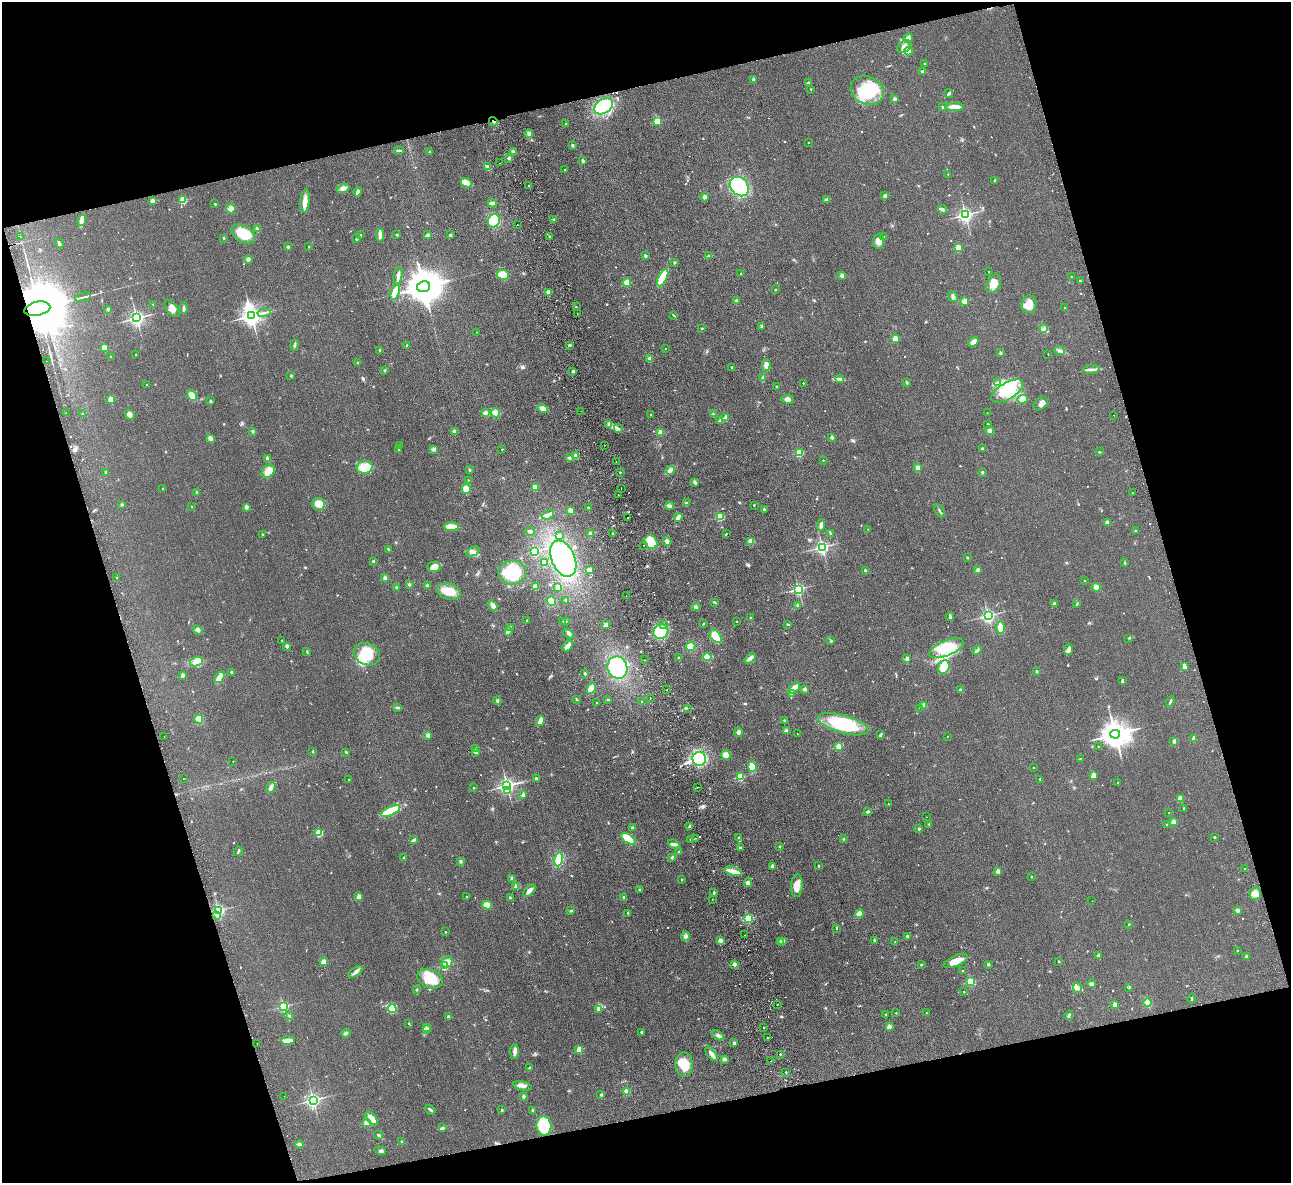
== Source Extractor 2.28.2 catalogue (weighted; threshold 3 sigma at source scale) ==
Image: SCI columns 56-5209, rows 285-5006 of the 5266 x 5170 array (HDU 1 of 3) = the unmasked area's bounding box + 8 px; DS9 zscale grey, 4 x 4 block average (1 PNG px = mean of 4 x 4 image px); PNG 1293 x 1185 px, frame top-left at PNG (2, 2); each listed source drawn as its Kron ellipse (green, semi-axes under 4 px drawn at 4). Shown black and unused: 32% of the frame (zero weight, under 2 of 3 exposures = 3% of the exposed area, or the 3 px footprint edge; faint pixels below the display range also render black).
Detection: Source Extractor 2.28.2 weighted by HDU 2 'WHT'. Background 0.0851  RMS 0.0094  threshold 0.0421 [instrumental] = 3 sigma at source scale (4.5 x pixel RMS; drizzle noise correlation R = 1.50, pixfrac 1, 0.05/0.05 arcsec/px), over >= 5 px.
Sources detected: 808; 1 too faint to see at this stretch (4 x 4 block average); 8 inside a brighter object's white glare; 26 cosmic-ray / hot-pixel residue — neither listed nor drawn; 7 coinciding with a brighter row at this scale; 17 inside a brighter listed object's ellipse — not listed separately; of the other 749, all 500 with FLUX_AUTO >= 2.87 (the completeness limit of this list) listed and drawn (249 fainter detections not listed), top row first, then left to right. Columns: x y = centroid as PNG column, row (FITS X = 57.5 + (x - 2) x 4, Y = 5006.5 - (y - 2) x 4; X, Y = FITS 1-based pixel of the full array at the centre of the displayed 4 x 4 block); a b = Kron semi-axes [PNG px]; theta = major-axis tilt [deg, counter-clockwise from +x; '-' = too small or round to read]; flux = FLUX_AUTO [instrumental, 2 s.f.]
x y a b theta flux
908 38 5 4 - 19
904 47 7 5 37 39
908 51 4 4 - 19
924 63 2 2 - 3.1
923 71 4 3 - 8.3
754 80 2 2 - 59
809 83 3 2 - 7
811 89 2 2 - 7.4
867 90 17 14 -26 210
949 93 4 2 - 10
895 99 2 2 - 42
604 106 10 7 32 270
943 107 2 2 - 13
954 107 9 4 -1 46
493 121 4 2 - 14
657 121 2 2 - 300
566 124 2 2 - 3.5
529 134 4 3 - 14
808 142 2 2 - 3
572 145 2 2 - 35
399 150 5 2 - 11
430 152 2 2 - 25
513 152 3 3 - 9.8
509 158 3 2 - 6.2
583 161 4 2 - 9.4
499 163 2 2 - 7.7
487 167 4 3 - 9.8
565 170 2 2 - 6.7
948 174 2 2 - 3.5
995 180 4 2 - 6.4
466 183 6 3 -27 83
529 186 2 2 - 3.5
739 186 11 8 -48 410
343 188 7 3 17 31
358 192 5 2 - 11
885 196 2 2 - 56
705 197 4 3 - 14
183 200 2 2 - 260
827 200 3 3 - 13
152 201 2 2 - 79
305 201 12 4 81 45
492 203 4 3 - 23
215 204 2 2 - 12
231 208 5 5 - 27
943 210 4 2 - 8.8
965 215 2 2 - 1600
554 219 2 2 - 4.2
82 220 6 4 73 22
494 221 7 5 63 160
517 225 2 2 - 3.3
257 229 4 2 - 11
243 234 13 8 -31 130
361 235 2 2 - 6.7
380 235 6 3 89 26
397 235 2 2 - 4
428 235 2 2 - 34
450 235 3 2 - 5.7
549 236 2 2 - 4.7
884 236 2 2 - 6.2
20 237 2 2 - 3.2
223 238 2 2 - 16
356 239 2 2 - 16
879 241 7 5 87 33
59 243 5 2 - 9
288 247 2 2 - 35
309 247 2 2 - 3.7
958 248 2 2 - 220
645 256 2 2 - 34
709 256 4 2 - 10
248 259 4 3 - 11
675 262 3 2 - 4.8
989 272 2 2 - 5.3
741 274 2 2 - 3.9
503 275 6 4 -6 79
398 276 9 2 81 25
842 276 2 2 - 90
1071 276 2 2 - 3.7
663 278 9 4 64 120
1080 281 2 2 - 9.8
627 283 4 4 - 43
993 284 10 6 57 54
424 287 6 5 - 18000
775 290 2 2 - 14
395 292 8 3 70 96
548 292 2 2 - 99
83 297 8 2 16 11
953 297 6 3 -51 15
736 301 2 2 - 5.6
965 301 2 2 - 180
153 304 2 2 - 3.2
1029 304 9 7 78 60
576 307 2 2 - 6.4
172 308 10 5 -51 35
184 308 6 2 86 11
1065 308 2 2 - 6.5
37 309 13 6 12 59000
108 309 2 2 - 53
264 313 7 2 12 13
577 313 2 2 - 20
674 315 4 2 - 3.8
251 316 3 3 - 3700
137 318 2 2 - 1900
762 327 3 2 - 4.3
702 328 2 2 - 13
1044 328 3 3 - 6.7
477 332 2 2 - 3.1
895 339 2 2 - 170
973 342 5 3 - 40
294 345 6 2 77 9.3
407 345 3 2 - 5
569 345 2 2 - 8.6
104 348 2 2 - 170
665 348 2 2 - 11
380 350 2 2 - 18
1060 351 5 3 - 13
1000 353 2 2 - 31
136 354 2 2 - 5.8
1048 354 2 2 - 3.4
110 357 2 2 - 10
650 359 3 3 - 18
46 361 2 2 - 3.8
358 363 2 2 - 12
766 365 6 4 -87 30
732 367 2 2 - 19
1091 369 8 3 5 19
385 370 2 2 - 5.7
573 371 2 2 - 12
291 376 2 2 - 4.2
763 378 4 3 - 13
840 379 4 2 - 9.4
907 382 4 2 - 4.5
997 382 2 2 - 3.9
803 383 2 2 - 5.1
147 385 2 2 - 2.9
777 387 2 2 - 3.4
1007 391 18 8 30 130
192 396 5 3 - 72
111 399 2 2 - 160
788 399 6 4 -6 19
1022 399 5 3 - 15
210 401 2 2 - 20
1041 404 8 5 39 31
543 408 5 3 - 38
581 411 2 2 - 11
66 413 2 2 - 9.5
485 413 3 3 - 20
495 413 4 4 - 39
987 413 2 2 - 3.2
82 414 2 2 - 3.8
130 414 5 4 - 19
713 414 2 2 - 4
651 415 2 2 - 4
1114 415 2 2 - 6.3
726 417 2 2 - 88
720 421 2 2 - 34
988 424 2 2 - 23
609 425 2 2 - 3.5
618 428 4 3 - 11
253 431 2 2 - 39
454 431 2 2 - 77
990 431 4 3 - 19
660 432 2 2 - 150
832 437 2 2 - 48
210 438 2 2 - 110
604 445 2 2 - 14
399 446 2 2 - 11
433 449 3 3 - 14
502 449 2 2 - 5.7
982 449 2 2 - 13
398 450 2 2 - 4.7
1099 452 2 2 - 4.2
799 453 2 2 - 330
576 456 3 3 - 29
570 458 3 2 - 14
267 459 4 3 - 14
823 460 2 2 - 5.6
616 462 2 2 - 4.2
364 467 8 6 5 93
918 468 2 2 - 110
469 470 3 2 - 4
670 470 5 4 - 15
268 471 8 5 44 87
105 472 2 2 - 15
620 472 2 2 - 10
982 472 2 2 - 24
468 480 2 2 - 4.8
695 482 3 2 - 15
535 487 4 3 - 49
163 489 2 2 - 3
466 489 5 4 - 58
621 489 2 2 - 3
197 492 2 2 - 25
1132 493 2 2 - 4.1
618 495 2 2 - 24
686 503 3 2 - 5.3
318 504 6 6 - 55
122 505 3 2 - 5.1
754 505 2 2 - 3.6
669 506 4 3 - 16
192 507 2 2 - 5.6
246 507 2 2 - 73
588 508 2 2 - 3.5
764 509 2 2 - 19
570 510 3 2 - 31
939 511 7 2 -61 7.5
548 515 6 2 23 14
678 517 4 3 - 26
720 517 2 2 - 310
628 518 2 2 - 59
1107 522 3 3 - 19
821 525 6 2 78 19
451 527 7 3 -1 87
868 529 2 2 - 2.9
530 531 5 3 - 9.6
1135 531 2 2 - 12
612 533 2 2 - 6.1
830 533 3 2 - 4.3
262 534 3 2 - 3.2
590 534 2 2 - 74
726 534 3 2 - 3.4
559 536 2 2 - 14
667 541 4 3 - 18
751 541 4 4 - 30
651 542 7 6 - 130
644 545 2 2 - 3.5
822 547 2 2 - 1300
388 549 3 2 - 4.1
473 551 7 3 25 17
534 551 2 2 - 460
967 558 3 2 - 3.9
563 559 19 11 -66 440
373 561 2 2 - 19
544 563 4 3 - 19
1125 563 2 2 - 3.8
434 567 7 5 -2 42
589 569 4 3 - 15
865 570 2 2 - 22
978 570 2 2 - 49
512 572 13 12 - 220
116 577 2 2 - 3.7
385 578 2 2 - 52
1084 580 2 2 - 6.5
409 584 3 3 - 7.4
427 585 3 3 - 8.3
396 587 2 2 - 3.6
535 587 3 3 - 34
558 587 2 2 - 130
1096 587 5 4 - 18
799 589 2 2 - 960
449 592 12 7 -15 87
626 595 2 2 - 4.3
565 600 3 2 - 4.3
551 601 5 4 - 91
715 602 3 2 - 3.5
1054 603 2 2 - 24
1077 604 2 2 - 4.3
798 605 3 3 - 7.7
493 606 5 3 - 31
696 607 4 2 - 6.8
988 616 2 2 - 1300
950 617 4 3 - 12
750 618 2 2 - 27
527 620 3 2 - 3.1
566 621 2 2 - 8.3
736 621 2 2 - 6.2
563 622 2 2 - 3.5
664 624 2 2 - 3.6
704 624 3 2 - 4.4
605 625 3 2 - 21
788 625 3 2 - 3.7
510 627 2 2 - 3.6
1001 628 6 3 -89 100
198 630 5 3 - 14
508 631 4 2 - 8.5
661 632 8 7 - 190
568 634 6 4 -33 14
716 636 7 5 -51 71
1129 638 2 2 - 3.1
282 640 2 2 - 6.6
831 641 2 2 - 4.1
287 646 2 2 - 50
568 646 6 4 48 41
691 646 5 4 - 70
946 648 18 7 23 200
1068 649 5 3 - 20
977 650 5 2 - 12
307 652 3 2 - 6.8
367 654 13 10 -26 140
678 657 2 2 - 9.5
707 657 4 4 - 48
750 658 6 3 40 29
907 658 2 2 - 59
645 660 2 2 - 5.5
196 662 7 4 20 67
1184 666 3 2 - 26
944 667 7 5 65 110
617 668 11 10 - 350
1037 671 2 2 - 27
231 672 2 2 - 17
585 673 2 2 - 26
183 675 2 2 - 53
219 677 6 3 55 69
1122 681 3 2 - 7.1
591 688 6 4 65 83
794 688 6 2 44 70
667 689 2 2 - 5.4
804 689 3 3 - 11
961 690 3 2 - 6.6
792 694 3 3 - 8.4
650 698 2 2 - 33
577 700 3 2 - 3.3
608 700 2 2 - 3.5
497 701 4 2 - 11
1170 701 5 2 - 6.9
642 702 2 2 - 7.3
596 703 2 2 - 6.1
924 705 4 3 - 20
397 707 3 2 - 6.5
687 708 2 2 - 17
919 708 2 2 - 3.7
199 719 4 4 - 48
785 720 2 2 - 5
540 721 5 2 - 46
843 724 26 9 -16 400
786 731 2 2 - 50
739 732 5 3 - 16
797 734 2 2 - 12
1115 734 5 4 - 9600
428 735 3 3 - 19
880 735 3 2 - 11
164 736 2 2 - 5.7
948 736 2 2 - 3.5
1193 738 2 2 - 60
1174 742 2 2 - 46
839 746 2 2 - 140
1098 746 2 2 - 3.4
475 748 2 2 - 3.4
312 751 3 2 - 4.7
346 752 3 2 - 3.2
476 752 3 2 - 8.4
726 755 5 4 - 31
1080 758 2 2 - 3.3
699 759 7 7 - 280
233 761 2 2 - 3.3
752 767 5 3 - 93
1033 767 2 2 - 4.4
1093 776 2 2 - 91
741 777 2 2 - 320
184 778 2 2 - 3.9
349 779 2 2 - 5
536 779 3 2 - 9.9
1040 779 2 2 - 3.3
1118 783 2 2 - 6.1
507 786 2 2 - 2100
271 787 5 3 - 16
697 787 2 2 - 3.1
474 788 2 2 - 7.4
508 790 3 2 - 33
523 795 3 2 - 10
1180 799 2 2 - 160
888 804 2 2 - 4.5
1184 808 2 2 - 13
391 811 10 3 25 160
867 811 3 3 - 9.1
1169 813 2 2 - 3
927 817 2 2 - 4.7
1173 822 2 2 - 100
929 824 2 2 - 3.7
1167 825 2 2 - 7.7
689 826 3 2 - 8.2
632 828 3 2 - 7.8
919 829 2 2 - 23
319 833 4 4 - 84
1214 837 2 2 - 12
695 838 2 2 - 12
739 838 2 2 - 30
628 839 8 4 -36 120
844 839 3 2 - 3.5
413 840 3 2 - 12
690 840 2 2 - 4.7
674 844 6 3 -21 13
780 846 2 2 - 13
740 848 2 2 - 35
238 851 5 2 - 6.1
679 852 3 2 - 6.1
672 857 4 2 - 6.5
404 858 3 2 - 5.4
559 859 7 4 80 99
460 861 3 3 - 6.6
772 866 2 2 - 58
819 866 2 2 - 9.3
1245 868 2 2 - 4.1
733 871 9 3 -14 63
998 871 2 2 - 90
1031 877 2 2 - 8.9
512 878 3 2 - 7.4
682 880 2 2 - 10
748 883 4 4 - 12
797 886 11 6 85 62
516 887 2 2 - 93
639 890 2 2 - 3
529 891 8 3 42 32
714 893 2 2 - 23
1255 894 6 5 - 36
359 897 2 2 - 110
466 897 2 2 - 5.1
624 897 4 2 - 14
510 898 2 2 - 5.5
712 900 2 2 - 8.3
1092 901 2 2 - 12
487 905 5 4 - 55
1237 910 2 2 - 57
218 911 2 2 - 1100
571 911 3 2 - 6.3
628 913 2 2 - 11
859 914 4 3 - 39
217 915 3 2 - 5.7
749 919 2 2 - 550
1129 924 2 2 - 3.4
837 928 3 2 - 3.3
445 932 2 2 - 3.7
744 935 2 2 - 3.4
685 936 4 4 - 22
907 936 2 2 - 28
874 940 3 2 - 2.9
720 941 2 2 - 83
782 941 3 2 - 5.4
780 942 2 2 - 5.3
895 942 3 2 - 5.6
1237 951 2 2 - 8.5
1098 956 2 2 - 44
1246 957 2 2 - 30
956 961 13 5 24 65
323 962 2 2 - 120
447 962 6 5 - 48
1059 962 2 2 - 4
734 964 2 2 - 64
988 964 2 2 - 25
921 965 2 2 - 18
444 966 2 2 - 450
962 971 2 2 - 7.5
356 972 8 2 34 16
430 979 13 9 -20 120
971 982 2 2 - 380
1092 984 4 3 - 16
1077 988 5 4 - 18
1129 988 3 2 - 3.8
417 989 3 2 - 4
964 992 2 2 - 4.2
1192 999 4 2 - 5.9
1148 1002 4 4 - 43
778 1004 2 2 - 3.7
1115 1005 2 2 - 100
283 1007 2 2 - 740
392 1009 5 3 - 50
598 1009 3 2 - 5.5
896 1013 2 2 - 5.6
926 1013 2 2 - 3.1
886 1015 2 2 - 12
1069 1015 5 3 - 10
289 1016 5 2 - 5
448 1016 2 2 - 25
409 1023 2 2 - 10
426 1027 3 2 - 4.5
889 1027 2 2 - 93
763 1028 2 2 - 8.2
426 1030 3 3 - 7.8
641 1032 2 2 - 18
346 1033 5 3 - 11
718 1035 7 4 -30 17
767 1038 2 2 - 4.7
288 1040 6 3 7 56
257 1043 2 2 - 4.2
734 1043 2 2 - 37
579 1049 2 2 - 150
515 1051 7 2 87 29
712 1054 8 3 -53 30
780 1054 2 2 - 14
725 1059 4 3 - 15
771 1061 2 2 - 4.4
684 1065 12 8 -88 110
529 1068 3 2 - 5
786 1072 2 2 - 7
522 1086 9 4 -14 29
627 1092 3 3 - 34
601 1095 2 2 - 26
284 1096 2 2 - 23
524 1097 2 2 - 40
313 1100 2 2 - 1600
430 1110 6 2 -34 11
501 1110 3 2 - 3.1
533 1110 2 2 - 26
372 1119 8 3 -50 57
366 1123 2 2 - 170
544 1126 10 7 -87 270
442 1128 4 3 - 9.3
379 1135 4 2 - 9.4
401 1142 3 2 - 5.5
299 1144 4 3 - 12
380 1151 6 3 -20 11
Overlapping masked pixels (flux is a lower limit): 2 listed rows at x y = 493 121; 37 309
Diffuse or blended objects may show on this block-average render without a row.